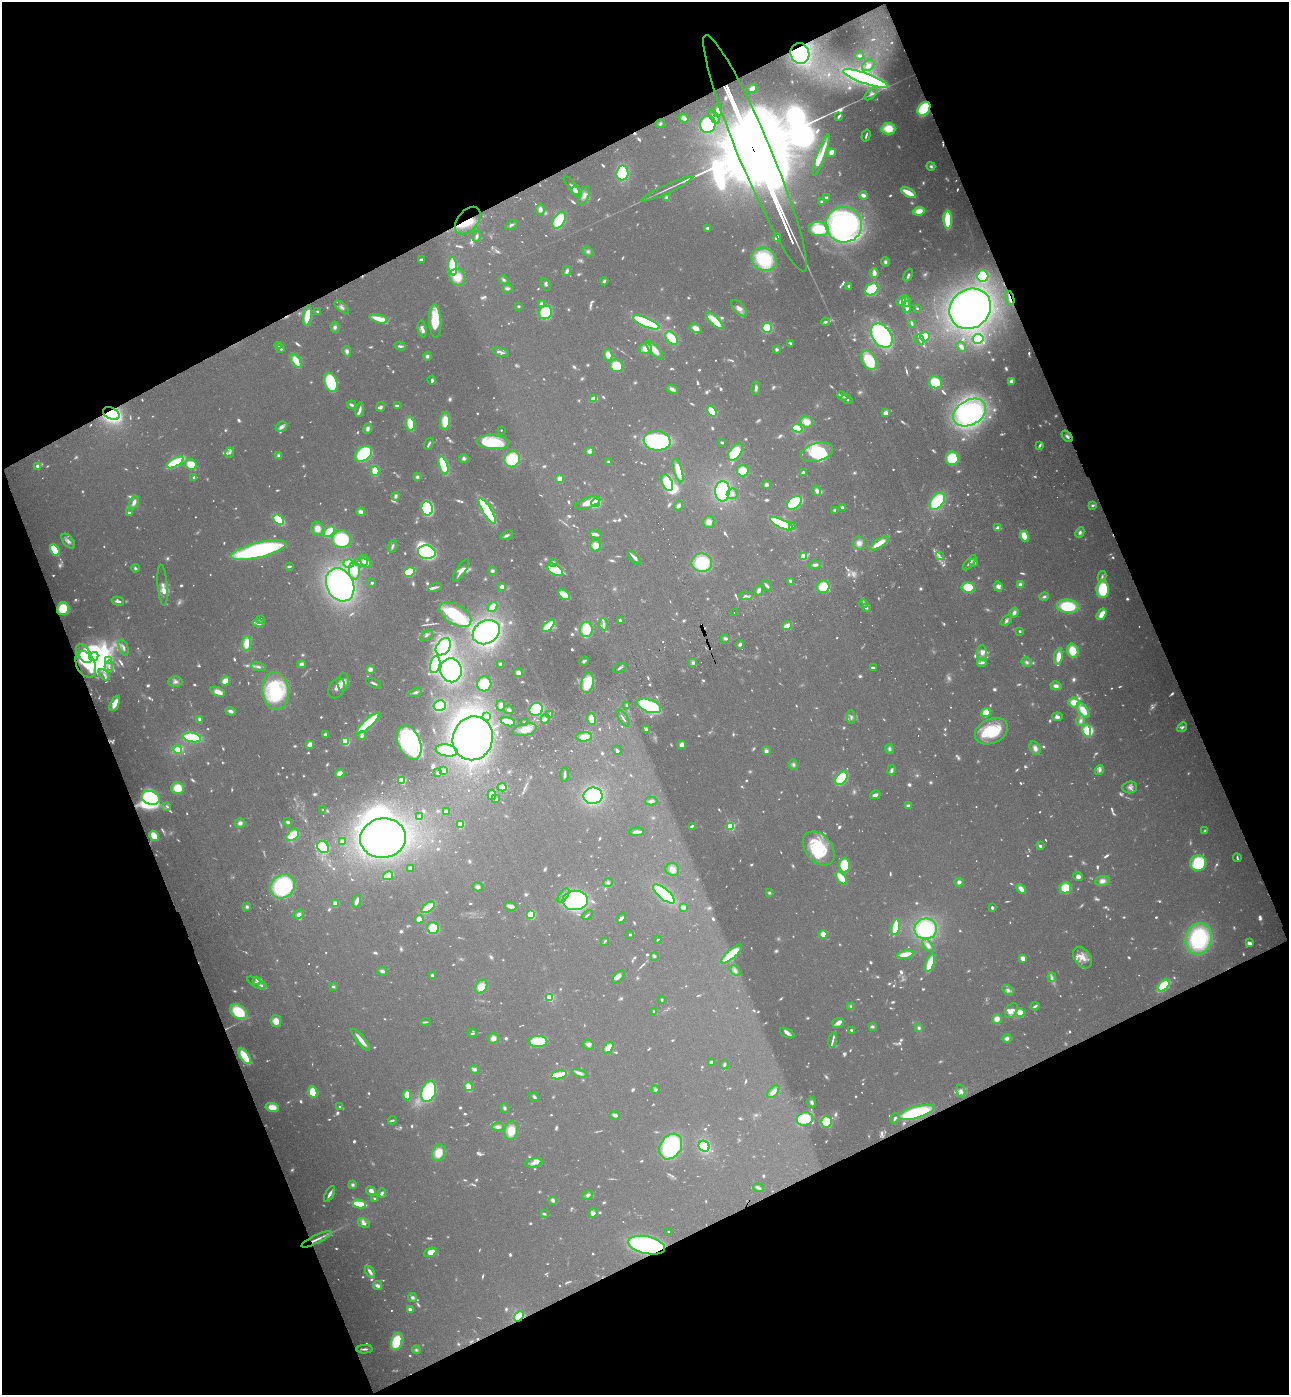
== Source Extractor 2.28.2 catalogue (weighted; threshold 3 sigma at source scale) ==
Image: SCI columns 344-5491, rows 112-5683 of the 5706 x 5794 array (HDU 1 of 3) = the unmasked area's bounding box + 8 px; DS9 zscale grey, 4 x 4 block average (1 PNG px = mean of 4 x 4 image px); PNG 1291 x 1397 px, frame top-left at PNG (2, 2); each listed source drawn as its Kron ellipse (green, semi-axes under 4 px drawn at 4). Shown black and unused: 43% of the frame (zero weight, under 3 of 4 exposures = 6% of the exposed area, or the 3 px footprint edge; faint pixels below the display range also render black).
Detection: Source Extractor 2.28.2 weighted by HDU 2 'WHT'. Background 0.0787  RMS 0.0043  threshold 0.0195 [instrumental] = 3 sigma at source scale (4.5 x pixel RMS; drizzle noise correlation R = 1.50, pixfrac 1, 0.05/0.05 arcsec/px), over >= 5 px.
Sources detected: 1664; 331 too faint to see at this stretch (4 x 4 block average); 13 inside a brighter object's white glare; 12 cosmic-ray / hot-pixel residue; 3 long thin detections or spike segments (spike, bleed or trail) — neither listed nor drawn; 43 coinciding with a brighter row at this scale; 134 inside a brighter listed object's ellipse — not listed separately; of the other 1128, all 500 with FLUX_AUTO >= 5.54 (the completeness limit of this list) listed and drawn (628 fainter detections not listed), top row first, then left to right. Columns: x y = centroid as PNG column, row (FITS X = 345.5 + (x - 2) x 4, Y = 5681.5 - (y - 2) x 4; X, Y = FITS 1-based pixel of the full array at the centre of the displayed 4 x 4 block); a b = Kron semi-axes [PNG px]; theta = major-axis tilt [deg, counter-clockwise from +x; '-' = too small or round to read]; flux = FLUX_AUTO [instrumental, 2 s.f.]
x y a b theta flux
800 53 10 9 - 380
859 55 4 2 - 6.6
868 65 7 5 37 19
865 78 23 5 -19 940
752 88 5 3 - 28
871 94 8 4 45 11
924 109 8 5 50 170
718 111 6 4 83 18
839 116 3 2 - 9.4
714 117 8 3 -57 11
684 118 5 3 - 17
660 124 4 3 - 5.7
708 124 9 8 - 220
888 129 7 6 - 70
866 135 6 2 74 6.3
831 152 3 2 - 39
755 153 128 16 -67 230000
821 155 22 2 70 46
931 166 4 3 - 6.6
622 173 7 6 - 170
573 187 13 3 -51 10
667 189 28 2 25 15
575 191 4 3 - 18
908 193 8 3 -30 58
584 195 10 5 67 16
863 195 4 3 - 14
667 198 4 3 - 9.2
826 198 2 2 - 8.7
821 202 2 2 - 7.6
540 209 6 4 -80 15
919 211 6 4 8 37
559 220 9 5 59 130
948 220 9 3 -87 160
468 221 16 10 50 79
511 225 7 3 32 6.8
844 225 18 18 - 850
707 228 3 2 - 6.2
819 229 10 7 -5 120
477 236 5 3 - 7.6
777 238 4 2 - 38
588 251 5 4 - 7.8
764 259 13 11 -35 200
421 260 4 3 - 12
885 262 4 4 - 7
453 266 9 4 -84 110
567 271 5 3 - 9.9
874 273 5 3 - 28
908 275 6 3 62 7.6
983 276 6 6 - 110
457 277 9 7 -54 55
504 280 5 3 - 5.7
604 281 4 3 - 6.5
546 284 7 3 -61 6
849 286 3 3 - 7.3
507 288 5 3 - 8.8
872 289 7 5 34 160
1010 298 7 2 -73 16
901 301 5 3 - 15
906 301 6 2 -82 6.5
541 304 4 3 - 14
518 306 2 2 - 6.6
342 307 9 4 -41 9.6
907 307 6 2 -83 47
739 308 10 5 -46 17
917 308 2 2 - 5.7
970 309 22 19 39 1100
317 312 2 2 - 6.6
545 312 7 6 - 130
307 315 10 3 83 91
378 319 9 3 -16 58
435 321 17 6 -87 99
715 321 11 4 -43 81
646 322 14 4 -23 280
825 322 4 3 - 7.4
912 324 3 2 - 7.4
335 327 5 4 - 8.6
696 328 6 4 -28 25
767 328 5 5 - 92
422 329 8 3 -81 12
882 336 13 9 -53 560
925 337 5 4 - 110
672 338 8 5 -49 77
978 339 5 5 - 120
920 340 5 2 - 5.6
791 344 4 2 - 6.4
278 345 4 3 - 9
400 346 5 3 - 6
961 347 5 3 - 13
281 349 3 2 - 6
645 349 6 5 - 24
777 349 3 2 - 8
654 350 12 4 -46 40
347 351 5 4 - 10
501 352 8 2 -17 8.2
608 355 6 4 -79 26
427 356 4 3 - 8.2
869 360 10 7 -60 130
296 361 8 4 -59 51
617 366 7 6 - 64
432 380 4 3 - 7.7
1012 381 3 2 - 18
331 382 10 6 -70 150
935 382 6 6 - 130
756 388 7 2 85 11
672 389 6 3 -24 13
842 396 5 2 - 6.2
594 399 4 3 - 32
847 399 6 2 -35 7.6
351 405 4 2 - 9.1
397 406 4 2 - 16
381 407 5 3 - 7.4
360 410 7 2 81 10
712 411 6 3 -53 65
970 412 17 12 32 570
111 413 9 5 -27 390
886 413 4 3 - 21
445 421 9 5 87 66
807 422 6 5 - 36
410 424 7 3 -81 75
282 427 6 5 - 12
797 428 5 3 - 120
368 429 5 4 - 11
501 430 2 2 - 6.8
1067 436 6 3 -49 7.4
657 441 13 9 -7 410
493 442 16 7 -2 150
722 442 3 2 - 6.9
429 444 6 2 59 5.6
1040 445 3 2 - 9.6
589 451 4 4 - 10
735 452 10 5 53 150
817 452 16 9 16 92
229 453 5 3 - 6.9
364 454 9 6 38 320
279 455 4 3 - 9.1
464 458 5 4 - 8.1
952 458 7 6 - 120
512 459 8 7 - 130
175 462 9 3 29 170
608 462 3 3 - 5.5
191 465 6 5 - 66
443 465 9 3 -73 140
37 466 3 2 - 24
678 470 12 4 -73 56
375 471 5 3 - 95
743 471 6 5 - 57
803 472 3 2 - 7.3
194 477 2 2 - 29
417 477 4 3 - 6.5
560 479 2 2 - 130
667 483 9 5 -67 83
766 485 4 3 - 9.5
722 491 10 7 90 250
816 491 5 3 - 11
732 494 5 5 - 14
396 496 4 3 - 7.4
937 501 10 6 54 220
134 502 7 4 64 17
588 503 13 5 19 42
595 503 4 4 - 78
794 503 8 5 40 200
1093 505 4 2 - 5.6
678 506 5 3 - 11
843 507 3 2 - 15
427 508 7 5 -78 210
835 510 4 2 - 5.7
487 511 15 4 -58 300
361 512 4 3 - 19
129 513 2 2 - 33
278 520 6 4 -43 91
709 522 6 5 - 21
782 524 12 3 -25 320
793 527 2 2 - 7.4
317 528 7 6 - 27
998 528 3 3 - 19
329 531 6 4 43 83
1080 533 5 3 - 8.3
596 534 6 3 -17 10
507 535 7 3 26 8.2
1024 536 5 3 - 59
341 539 9 9 - 150
68 541 9 5 -50 12
859 543 6 6 - 18
879 543 11 3 33 54
596 545 6 5 - 32
392 546 6 2 69 7.9
55 550 6 3 -58 130
259 550 28 7 14 610
427 552 9 6 -12 240
939 555 3 3 - 5.7
803 556 3 3 - 79
634 558 8 3 -47 14
365 561 7 4 -50 32
361 562 7 2 1 8.2
553 562 4 4 - 6.2
974 562 3 3 - 12
349 563 5 4 - 82
702 563 10 9 - 180
970 563 9 2 51 10
815 565 6 3 8 10
289 566 3 2 - 7.5
135 568 4 3 - 5.8
354 570 9 5 -87 50
461 570 13 4 58 17
555 570 8 5 -32 270
492 571 4 3 - 8.7
409 572 5 4 - 150
1102 577 5 3 - 6.1
790 581 3 2 - 9.4
372 583 2 2 - 27
163 585 20 5 -85 18
340 585 17 13 -63 760
766 585 6 2 -48 12
1020 585 3 3 - 15
435 587 7 2 17 13
502 587 3 3 - 15
823 587 6 6 - 110
968 587 7 5 -6 91
998 587 5 3 - 12
1103 589 9 6 88 140
759 590 5 3 - 14
564 595 7 3 -36 79
746 596 7 3 -3 9.2
1044 597 5 3 - 6.5
118 601 6 3 -14 10
863 604 4 2 - 6
1068 606 11 6 -6 160
492 607 5 2 - 93
866 607 3 2 - 9.4
63 609 6 6 - 87
734 612 2 2 - 5.7
1014 613 5 4 - 11
455 614 17 9 -31 120
1102 614 6 3 58 40
260 619 3 2 - 7.6
1006 620 6 4 41 8.2
620 621 3 2 - 11
259 623 6 2 -5 12
603 624 6 3 -83 9.3
548 626 8 3 46 99
787 626 5 3 - 33
586 629 7 6 - 91
1019 631 2 2 - 5.6
486 632 14 11 30 550
426 635 7 3 36 6.5
725 638 4 3 - 8.5
246 643 7 4 84 55
740 644 4 3 - 9.2
443 647 9 6 56 250
124 648 8 3 -68 9.6
1073 651 7 5 -74 65
84 653 11 6 -56 93
982 653 8 5 90 19
94 656 5 4 - 480
1058 657 8 3 82 43
108 661 4 3 - 6
584 661 5 3 - 8.2
1027 662 5 3 - 7.9
693 663 4 4 - 8.6
982 663 5 4 - 8.2
86 664 14 9 -63 70
301 664 4 3 - 11
435 664 9 5 77 240
500 664 3 3 - 8.3
109 666 5 2 - 6.6
258 667 7 3 -10 8.5
873 667 4 2 - 6.8
620 668 7 2 30 6.6
370 670 4 3 - 18
451 670 12 10 -77 450
518 673 5 4 - 14
104 675 6 2 -47 5.6
225 681 5 4 - 34
175 682 7 5 1 11
343 682 9 5 83 21
373 683 8 2 -27 6.8
587 683 10 6 78 120
484 684 7 7 - 62
1056 686 5 4 - 13
337 688 11 7 64 16
275 691 19 13 -83 230
218 692 7 4 -22 31
415 692 7 3 21 9.8
1074 702 5 5 - 39
115 703 8 3 64 44
501 705 5 3 - 15
627 705 2 2 - 30
440 706 6 5 - 160
649 706 12 6 -19 280
536 709 7 6 - 180
509 710 5 3 - 7.7
1083 710 9 4 -56 59
231 711 5 3 - 12
986 713 4 4 - 51
549 715 4 3 - 6.3
487 717 4 4 - 7.4
851 717 6 3 -90 6.4
1057 717 5 3 - 12
623 718 9 2 -57 7
200 719 4 2 - 11
545 719 5 4 - 11
592 719 6 4 -70 45
1080 721 5 4 - 11
508 722 7 3 -15 83
368 723 15 3 42 300
524 723 4 3 - 6.1
1182 727 5 3 - 8
525 730 12 6 13 42
646 730 2 2 - 27
1087 730 6 4 -73 110
991 731 17 12 26 130
325 735 3 3 - 8.2
362 736 4 3 - 11
192 737 9 4 -10 170
584 737 8 5 3 38
473 738 22 20 69 1100
345 741 4 3 - 79
409 743 18 11 -67 280
310 744 4 3 - 21
681 745 3 3 - 26
1035 748 7 5 -61 16
889 749 5 3 - 7.2
178 750 4 2 - 110
447 750 11 6 -10 140
617 750 5 2 - 6.8
766 751 4 3 - 12
793 765 5 3 - 7.2
892 770 5 3 - 10
1099 770 5 3 - 10
443 771 3 3 - 32
340 773 5 4 - 25
438 773 2 2 - 16
565 775 7 3 87 8.6
841 778 7 5 54 180
402 780 2 2 - 300
502 787 4 3 - 36
1130 787 7 6 - 12
177 788 6 6 - 57
492 795 5 3 - 46
875 795 5 3 - 15
593 796 9 8 - 320
151 798 9 6 -21 310
496 799 4 3 - 6
651 801 6 3 1 12
167 806 4 2 - 5.9
908 806 4 3 - 8.6
323 809 2 2 - 9.8
446 812 3 3 - 23
419 817 4 3 - 5.6
288 822 4 3 - 6.5
240 823 5 4 - 12
461 824 4 2 - 70
692 826 4 2 - 7.4
731 826 2 2 - 350
1205 831 4 3 - 5.6
637 832 7 2 3 20
293 835 7 4 39 76
154 836 5 3 - 70
383 838 23 19 7 1100
342 841 3 3 - 10
1040 846 2 2 - 14
323 847 7 5 -45 110
819 848 19 13 -50 150
1237 858 4 2 - 5.9
1198 863 8 7 - 200
844 865 7 5 88 93
410 868 2 2 - 28
672 869 7 6 - 25
388 876 5 3 - 92
1078 877 5 4 - 11
841 878 7 3 -52 81
1102 881 7 5 7 16
959 882 5 4 - 9.4
608 883 5 4 - 7.6
283 886 13 11 44 380
478 887 5 4 - 11
1065 888 6 5 - 85
1021 889 6 3 -49 26
769 893 3 3 - 6
664 894 13 5 -40 240
564 895 8 2 53 10
575 900 13 9 2 540
357 901 7 3 72 14
335 904 3 2 - 37
510 906 6 3 -16 22
247 907 4 3 - 6.6
428 907 7 3 38 100
683 907 2 2 - 98
992 907 2 2 - 11
299 914 5 4 - 11
531 915 4 4 - 60
587 915 6 2 39 6
621 918 5 2 - 12
419 919 4 4 - 21
895 927 8 2 79 130
433 928 6 5 - 82
926 929 11 10 - 260
630 934 2 2 - 13
823 934 4 4 - 34
1199 939 16 13 75 340
658 940 2 2 - 5.6
605 941 3 2 - 5.6
1249 943 4 2 - 14
928 945 8 4 -56 14
731 954 13 4 41 120
905 954 8 3 11 51
654 956 3 2 - 7.2
1023 958 3 2 - 27
1082 958 12 8 -53 32
930 963 9 4 70 71
735 970 6 4 -37 9.2
382 971 5 3 - 9.3
432 975 3 3 - 6.1
618 977 8 3 48 16
1052 977 5 3 - 7.2
257 980 4 2 - 9.1
256 983 10 2 -30 13
263 986 4 2 - 14
1164 986 7 3 44 190
333 987 3 2 - 6.9
481 987 7 5 60 54
1008 990 6 3 -28 8.9
550 997 2 2 - 290
662 1000 2 2 - 7
851 1006 4 3 - 5.6
1035 1006 4 2 - 6.8
654 1011 2 2 - 13
1011 1011 8 5 55 20
238 1012 9 6 -36 140
1020 1013 4 4 - 47
997 1019 5 5 - 22
276 1021 6 5 - 32
425 1022 5 2 - 6.3
838 1023 6 5 - 12
872 1026 2 2 - 11
919 1028 4 3 - 6.8
852 1031 3 2 - 5.9
472 1033 5 2 - 5.7
787 1033 8 4 -24 11
493 1038 5 5 - 20
1007 1038 4 4 - 11
361 1040 14 3 -51 32
833 1040 8 2 77 8.7
538 1041 9 5 1 100
588 1045 5 5 - 13
608 1048 6 4 53 36
245 1056 9 3 -56 110
711 1062 3 3 - 9.9
724 1064 5 3 - 5.6
475 1069 4 3 - 8.5
580 1073 8 4 -16 12
559 1075 8 2 12 150
469 1086 4 3 - 33
655 1089 4 3 - 7.8
961 1091 7 4 -75 11
313 1092 6 4 -82 81
429 1092 11 7 73 260
773 1092 7 4 47 20
407 1095 5 3 - 54
534 1097 5 3 - 6.9
812 1102 5 3 - 9.5
272 1107 7 4 -10 41
340 1107 2 2 - 5.8
504 1108 5 3 - 6.6
916 1112 18 6 16 320
615 1115 5 3 - 12
895 1118 5 3 - 8.1
805 1119 8 6 17 110
392 1120 4 2 - 7.3
827 1122 5 5 - 87
498 1127 6 4 -3 15
511 1131 9 6 79 58
704 1146 6 5 - 150
671 1147 14 10 57 300
439 1153 8 6 68 54
534 1163 9 4 11 16
353 1185 4 4 - 7.6
758 1188 5 2 - 13
371 1191 5 3 - 16
382 1193 5 3 - 6.9
330 1194 8 2 61 14
587 1195 5 4 - 8.6
375 1199 3 2 - 6.2
553 1200 4 3 - 11
359 1204 7 2 -12 130
593 1213 5 3 - 8.6
544 1214 4 3 - 5.6
364 1223 6 4 -35 11
669 1232 2 2 - 5.9
317 1239 16 2 26 18
647 1245 19 8 -12 590
430 1252 6 4 22 36
370 1272 6 2 -57 18
377 1286 5 3 - 13
412 1297 4 3 - 8.8
410 1309 3 2 - 13
519 1316 5 4 - 98
397 1341 9 5 74 110
365 1349 8 2 3 7.5
416 1350 4 4 - 5.7
Overlapping masked pixels (flux is a lower limit): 12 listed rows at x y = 800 53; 924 109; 755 153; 468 221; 1010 298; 111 413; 1067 436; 63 609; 86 664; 916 1112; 647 1245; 519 1316